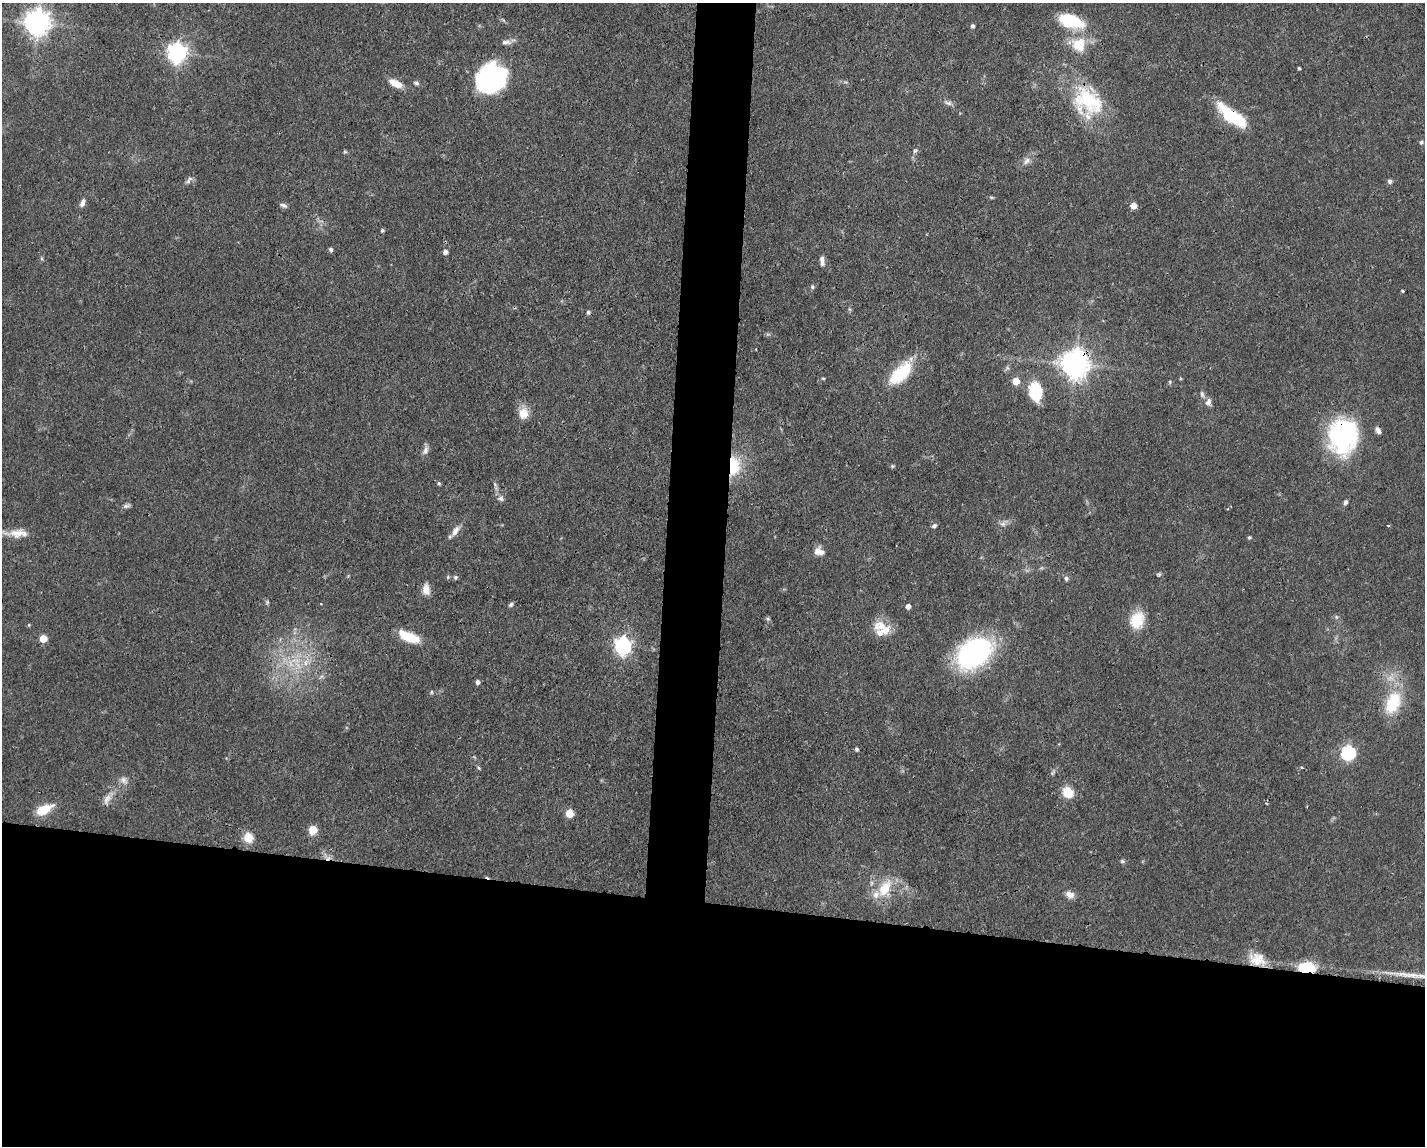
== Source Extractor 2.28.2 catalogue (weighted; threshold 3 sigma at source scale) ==
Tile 11 of 3 x 4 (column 2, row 4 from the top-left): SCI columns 1533-2955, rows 1-1144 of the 4598 x 4575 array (HDU 1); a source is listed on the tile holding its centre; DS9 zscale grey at full resolution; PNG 1427 x 1148 px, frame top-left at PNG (2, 3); no overlay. Shown black and unused: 24% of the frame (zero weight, under 3 of 4 exposures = <1% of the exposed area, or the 3 px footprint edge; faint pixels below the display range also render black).
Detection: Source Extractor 2.28.2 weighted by HDU 2 'WHT'; one run over the whole footprint, this tile lists its part. Background 0.0632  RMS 0.0038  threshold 0.0171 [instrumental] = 3 sigma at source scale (4.5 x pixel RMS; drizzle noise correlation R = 1.50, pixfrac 1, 0.05/0.05 arcsec/px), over >= 5 px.
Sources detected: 103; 3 inside a brighter object's white glare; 1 cosmic-ray / hot-pixel residue — not listed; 6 inside a brighter listed object's ellipse — not listed separately; the other 93 listed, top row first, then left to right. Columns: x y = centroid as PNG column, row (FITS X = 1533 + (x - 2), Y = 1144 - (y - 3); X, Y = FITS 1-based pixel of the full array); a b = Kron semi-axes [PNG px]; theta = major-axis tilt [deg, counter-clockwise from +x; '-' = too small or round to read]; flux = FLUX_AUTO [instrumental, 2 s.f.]
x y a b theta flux
1070 21 30 15 -19 18
37 22 8 8 - 420
972 26 5 4 - 1
506 42 15 6 0 1.7
1079 45 18 17 - 10
177 52 7 7 - 200
1299 68 3 3 - 0.56
490 76 32 24 21 48
395 83 14 7 -27 5.4
416 83 7 4 -15 0.83
1090 102 47 25 -9 24
948 103 12 5 -13 1.3
1232 116 36 12 -36 21
1421 142 5 5 - 0.67
915 151 6 5 - 0.68
345 152 6 4 -18 0.49
1027 161 12 8 38 2.1
189 180 13 5 53 1.2
1390 181 5 5 - 1.2
991 197 5 4 - 0.46
82 203 11 6 67 1.6
283 205 10 5 -18 1.1
1133 206 5 5 - 4.8
382 230 4 4 - 0.64
331 249 5 4 - 0.93
445 252 5 4 - 1.6
822 259 9 6 -83 1.3
812 287 5 5 - 0.71
1402 291 3 2 - 0.54
849 309 6 4 -70 0.54
588 312 5 4 - 0.87
1075 364 9 8 - 520
899 375 25 16 49 16
823 378 5 3 - 0.38
1016 381 5 5 - 6.9
1170 382 5 5 - 0.49
1036 391 19 13 -82 16
1202 394 9 5 -75 1
1208 402 10 7 83 1.8
523 413 15 13 84 4.7
1341 432 39 37 86 43
425 450 12 7 72 1.7
733 466 18 11 89 17
892 466 6 4 90 0.48
439 483 5 4 - 0.63
495 484 8 3 -45 0.64
501 498 8 7 - 1.2
1345 502 6 5 - 0.95
126 506 10 5 9 1
1003 524 8 6 6 1.3
1388 525 3 2 - 0.36
934 526 6 5 - 1
455 531 15 7 55 2.8
18 533 26 10 2 5.2
1249 537 5 4 - 0.54
819 551 13 9 -14 3
455 577 6 5 - 0.69
1066 578 6 5 - 0.97
426 589 12 8 -83 3.4
267 602 6 4 -47 0.62
511 605 7 4 50 0.76
908 606 4 4 - 2
1336 617 6 4 47 0.6
768 619 7 5 -35 0.66
1137 620 18 13 74 11
29 625 4 3 - 0.39
884 629 29 14 -29 7.6
409 637 20 8 -23 13
43 638 5 5 - 8.4
623 646 7 7 - 140
974 653 31 21 37 95
306 663 9 4 82 1.7
298 665 13 5 -54 2.8
321 677 7 4 20 0.76
477 682 5 4 - 1.2
431 692 5 5 - 0.51
1393 703 32 19 68 16
856 749 4 4 - 0.78
1348 753 6 6 - 69
479 768 5 4 - 0.54
1302 768 4 2 - 0.46
123 780 9 8 - 1.8
1068 792 12 10 -39 7.2
107 799 18 8 66 3
44 810 18 9 27 8.1
569 813 5 5 - 9.9
313 830 11 10 - 3.6
248 837 6 5 - 17
1122 861 5 5 - 0.64
885 888 24 14 59 10
1070 895 11 9 -21 2.3
1257 959 22 15 -24 7.1
1306 967 21 12 0 11
Overlapping masked pixels (flux is a lower limit): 6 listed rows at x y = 1232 116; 1075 364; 1341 432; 733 466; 1393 703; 1306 967